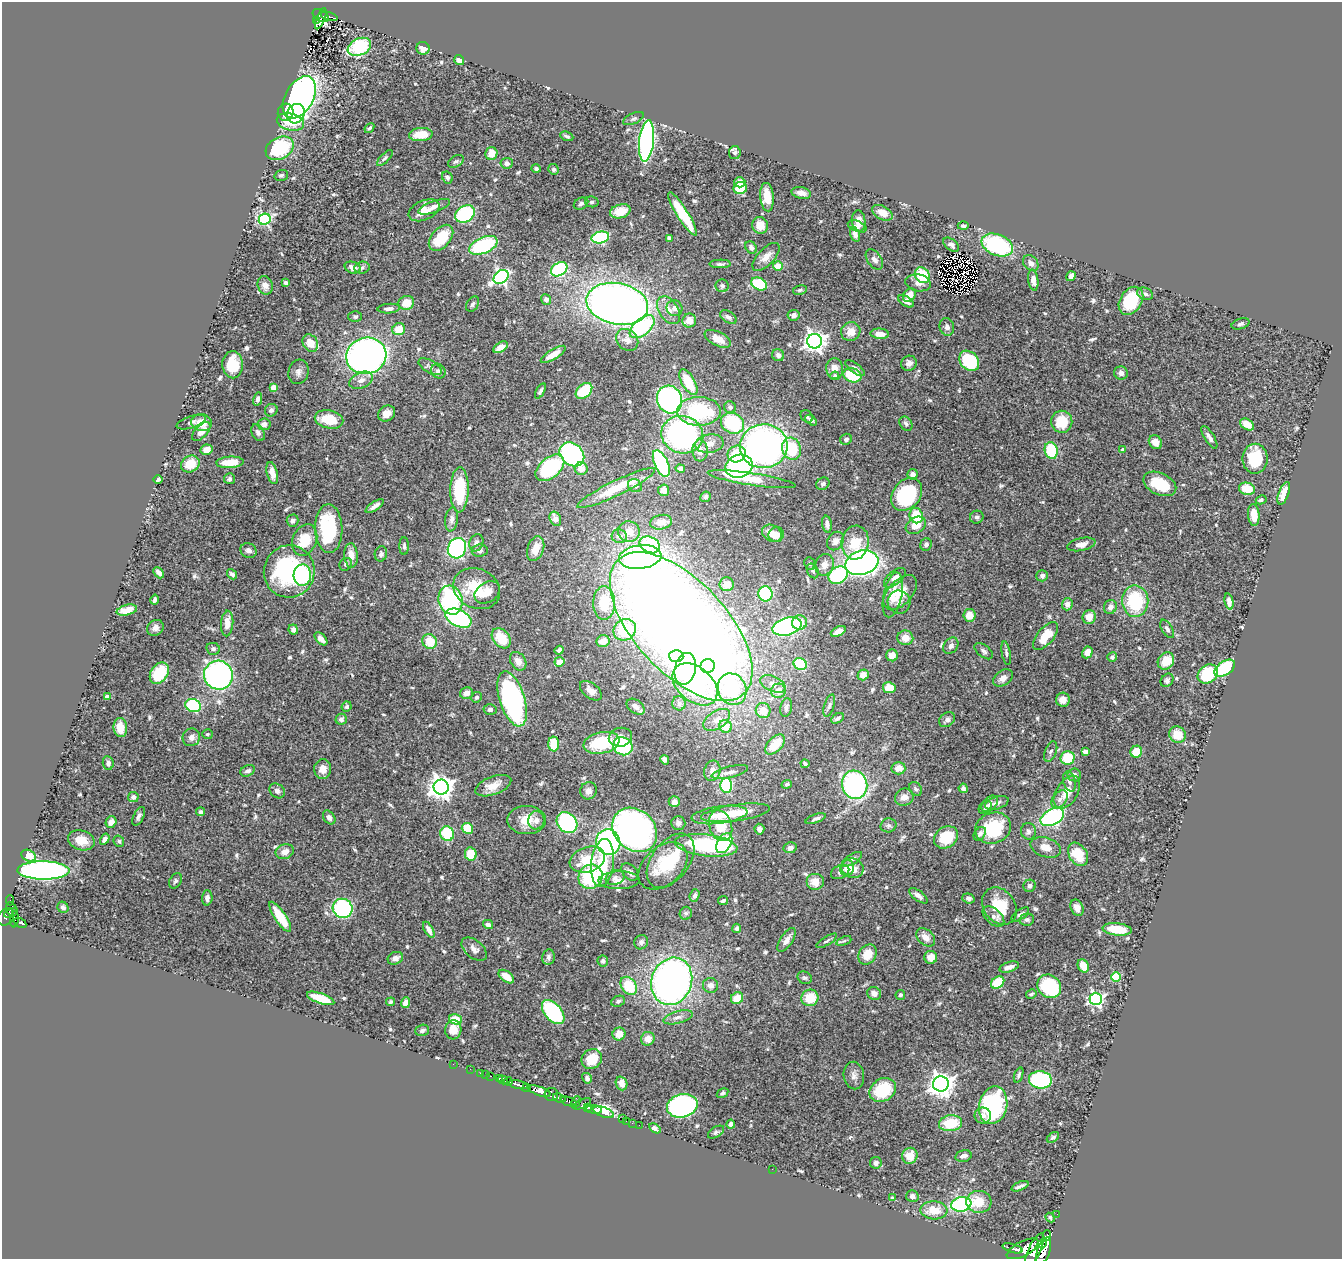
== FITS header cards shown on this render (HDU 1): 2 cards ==
NAXIS1  =                 1340
NAXIS2  =                 1257

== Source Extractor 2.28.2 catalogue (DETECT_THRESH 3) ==
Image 1340 x 1257 px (HDU 1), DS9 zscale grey, 1 PNG px = 1 image px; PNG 1344 x 1261 px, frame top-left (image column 1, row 1257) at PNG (2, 2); each listed source drawn as its Kron ellipse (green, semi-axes under 4 px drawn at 4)
Background 0.604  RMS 0.026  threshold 0.0775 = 3 sigma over >= 5 px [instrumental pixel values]
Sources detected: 626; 2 with non-positive FLUX_AUTO (blend fragments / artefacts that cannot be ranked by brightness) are neither listed nor drawn; of the other 624, the 500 brightest by FLUX_AUTO listed and drawn (124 fainter detections omitted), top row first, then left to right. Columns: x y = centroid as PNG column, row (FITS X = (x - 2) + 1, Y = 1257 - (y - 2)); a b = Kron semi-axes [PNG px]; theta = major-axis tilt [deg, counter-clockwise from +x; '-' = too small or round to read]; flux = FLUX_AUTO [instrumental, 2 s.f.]
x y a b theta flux
321 15 9 5 -32 50
329 16 8 3 -16 61
321 19 11 4 68 15
317 20 3 3 - 20
359 47 12 8 25 110
423 48 6 6 - 13
459 60 5 5 - 12
299 97 23 14 61 650
286 112 9 8 - 23
296 114 10 8 63 130
633 119 11 5 25 4.5
290 122 14 8 -14 38
369 128 5 3 - 3.3
421 134 12 6 5 28
567 136 7 4 -22 3.7
646 141 21 7 84 540
280 148 15 10 28 120
491 153 6 6 - 23
735 153 6 6 - 4.8
385 158 10 4 46 3.9
456 161 8 5 30 4.2
507 163 6 5 - 7.5
536 169 4 4 - 3.6
554 169 5 5 - 3.9
281 175 7 5 17 3.8
447 177 6 5 - 5.6
740 182 5 5 - 15
740 188 7 6 - 40
801 193 10 5 -12 11
767 197 14 7 -86 29
592 202 7 5 -12 3.2
581 204 7 5 28 4.7
434 207 16 5 20 11
424 210 16 9 24 25
620 211 10 6 15 20
882 213 11 6 -28 16
465 214 10 8 32 150
682 214 25 5 -58 79
265 219 6 5 - 260
859 221 11 7 -87 12
760 225 8 8 - 19
857 226 10 5 -22 4.8
963 226 5 4 - 4.2
855 234 7 4 -72 9.2
600 237 9 6 13 170
441 238 15 9 49 57
669 238 4 4 - 4.4
483 245 15 8 23 160
951 245 9 5 -38 7
997 245 16 10 -22 170
751 247 7 5 -49 5.2
766 257 17 8 46 16
874 259 11 7 -55 9.9
1031 263 9 6 -48 6.4
720 264 10 4 1 4.6
778 266 5 4 - 27
353 268 8 5 -19 12
362 268 7 6 - 5.1
559 269 9 6 32 160
922 275 8 7 - 78
1071 276 5 4 - 14
501 277 8 6 39 410
1033 280 10 5 -82 11
285 283 4 3 - 4.1
918 283 13 8 -10 11
759 284 8 6 -26 93
265 285 9 7 -69 9.9
722 286 6 6 - 4
800 290 7 4 10 3.2
1145 294 8 6 -22 4.9
909 295 7 5 52 19
546 299 5 5 - 5.3
906 301 8 5 -32 9.1
1131 301 15 10 56 79
406 303 8 7 - 23
473 304 8 6 58 4.8
617 304 31 20 -11 1400
674 308 8 7 - 7.9
389 309 11 5 5 8.1
668 310 15 9 -59 17
794 315 6 5 - 6.9
355 317 6 5 - 3.8
728 317 9 5 -32 5.7
689 321 7 7 - 16
1241 324 9 5 18 4.9
642 327 15 8 40 150
947 327 9 7 -73 6.7
399 329 6 6 - 25
851 332 10 9 - 19
880 334 9 5 -4 17
718 339 14 7 -26 17
627 340 12 10 -43 13
815 341 7 7 - 1000
310 343 9 7 -56 27
500 347 8 5 30 11
553 354 14 5 31 19
778 355 6 6 - 5.1
366 356 20 18 17 810
969 361 11 8 -48 100
909 363 8 7 - 7.6
233 365 13 10 -87 45
430 367 13 6 -30 7.2
855 368 12 5 -37 6.5
835 369 10 8 -85 15
438 371 8 6 -44 5.5
298 372 12 10 75 9.2
1121 373 7 6 - 7.4
852 375 9 6 -20 70
835 376 4 4 - 5.7
361 380 12 8 23 13
688 382 14 6 -61 58
274 387 4 4 - 30
540 391 8 4 61 4.5
584 391 9 6 42 62
258 399 6 4 77 5.7
670 399 14 12 -67 350
730 407 6 6 - 5.2
271 410 7 6 - 5.1
699 411 22 14 0 140
387 414 9 7 33 15
807 416 7 5 -42 4
329 419 14 9 -12 46
811 420 7 4 -37 3.8
191 422 15 6 19 6.2
1062 422 11 10 - 44
202 423 10 8 -10 25
732 423 12 10 -27 140
264 424 6 6 - 7.4
906 424 8 6 -54 4.6
1247 424 7 5 -33 20
201 432 11 6 47 16
258 433 9 6 -62 6.3
682 435 21 18 -16 370
1209 437 13 5 -58 7.4
846 439 6 5 - 4.6
1155 442 7 6 - 14
709 444 14 9 8 15
764 446 23 22 - 670
792 449 11 9 -70 71
207 450 6 5 - 14
700 450 11 7 -87 16
1051 450 8 6 -75 85
1123 450 4 4 - 7.5
572 454 13 10 -43 290
737 454 9 8 - 46
1255 459 15 12 89 60
230 462 14 5 4 31
661 463 14 6 -66 180
190 464 9 8 - 29
739 466 14 11 20 270
550 468 17 10 40 160
680 468 4 4 - 5.8
581 469 6 6 - 14
272 473 11 5 -77 15
913 474 5 5 - 7.2
229 479 5 5 - 3.9
752 479 44 6 -9 42
158 480 4 3 - 4.3
823 484 7 6 - 4.8
1160 484 17 10 -25 58
635 486 7 6 - 5.6
616 488 43 7 26 65
1247 489 8 6 -13 34
459 490 23 9 89 97
664 490 5 5 - 8.3
1284 493 12 5 69 18
907 494 18 13 51 160
706 497 5 5 - 3.8
1261 500 5 4 - 3.4
375 506 10 4 34 9
1254 515 11 5 -86 24
916 516 8 6 -69 51
977 517 7 6 - 4.4
452 519 12 6 82 8.2
555 519 7 5 -65 13
293 521 6 6 - 5.4
661 522 11 7 11 14
827 524 8 4 -82 7.2
916 525 11 8 31 22
329 529 24 13 -89 120
629 532 11 10 - 17
772 533 10 8 -32 18
776 535 8 7 - 14
619 536 7 7 - 8.7
305 540 16 12 68 43
835 541 10 7 56 9.8
855 542 17 13 82 44
476 543 9 6 68 7.2
926 544 6 5 - 6.1
1081 544 14 6 12 13
650 545 11 8 -25 110
404 546 9 4 -90 4.1
457 548 10 9 - 290
536 549 13 8 71 25
248 551 8 7 - 8.2
480 551 8 6 7 5.4
381 554 7 6 - 4.6
351 555 12 6 -86 17
640 557 21 11 7 500
862 563 17 12 17 700
346 564 7 6 - 3.8
810 564 6 5 - 3.3
825 565 11 9 70 13
289 571 26 25 - 200
813 571 8 5 -62 4
159 573 6 4 -47 6.9
232 574 6 4 -48 5.1
302 575 11 8 88 140
838 575 10 8 33 160
1042 576 6 5 - 5.3
895 578 13 6 40 10
727 584 7 7 - 16
477 589 24 19 -26 68
487 592 14 10 33 20
900 593 21 12 47 33
765 594 7 7 - 110
893 595 23 9 78 29
155 600 5 3 - 4.1
450 600 15 12 -73 190
1135 601 16 13 -88 100
899 602 12 11 - 10
1229 602 8 4 -78 7.8
604 603 17 11 88 58
1067 604 6 5 - 9.1
1110 607 7 6 - 9.6
127 610 10 5 13 20
969 615 6 6 - 20
1089 617 7 6 - 16
458 618 14 8 -25 260
227 623 13 6 86 18
799 623 7 7 - 27
787 626 15 8 15 380
681 627 92 46 -47 4500
155 628 9 7 39 7.6
293 629 5 4 - 7.4
1167 629 10 5 -60 5.2
625 630 12 10 32 110
838 631 8 4 26 9
1046 636 17 8 49 39
501 638 11 8 -49 47
905 638 8 7 - 18
321 639 8 4 -48 8.4
430 641 7 7 - 36
603 641 6 6 - 14
951 646 9 6 53 7.1
213 649 7 6 - 4.3
559 650 4 4 - 4
984 651 11 6 -39 5.2
1087 652 6 5 - 14
1006 653 12 4 -81 4.7
892 655 6 6 - 16
676 656 7 6 - 130
1112 657 5 4 - 4.8
518 661 10 7 -57 13
1166 661 9 7 52 31
559 662 5 5 - 17
800 664 7 5 -29 90
708 666 7 7 - 59
1225 668 11 6 33 130
685 669 16 10 78 190
159 673 11 8 54 64
1208 674 11 8 37 87
218 675 15 14 - 470
863 675 5 5 - 14
1003 678 11 7 37 11
1167 680 7 6 - 3.8
695 684 25 17 -40 190
773 684 13 7 -23 11
889 688 6 5 - 27
732 689 16 14 -65 180
591 691 13 7 -38 12
778 691 7 7 - 16
466 693 6 5 - 11
107 697 4 4 - 19
476 697 5 5 - 3.9
512 699 29 12 -72 400
1063 700 7 6 - 15
679 703 7 7 - 8.3
193 706 8 6 -21 100
829 706 11 5 73 5
347 707 5 5 - 3.1
636 707 10 6 -37 9.7
786 707 9 5 79 5.3
490 709 6 5 - 5.2
763 711 7 7 - 28
837 718 7 4 31 5
341 719 5 5 - 6.2
717 720 15 8 34 15
947 720 9 7 36 6.5
725 726 6 6 - 29
120 727 9 7 -84 24
207 734 5 5 - 3.5
1178 735 8 8 - 29
191 737 9 8 - 9.8
620 737 12 9 14 14
601 743 18 10 12 83
554 744 7 5 -88 41
775 744 12 7 46 35
623 746 10 8 -27 110
1051 752 10 5 68 5
1085 752 4 4 - 17
1136 752 6 6 - 35
1068 758 7 6 - 60
665 760 5 4 - 5
108 763 7 5 -82 6.6
805 764 4 3 - 3.6
898 768 7 6 - 17
323 769 10 8 89 15
248 771 7 5 25 6
712 771 10 8 76 12
730 772 18 5 14 10
1074 775 6 6 - 6.9
1069 781 10 6 -74 6.8
787 784 5 4 - 3.2
726 785 7 6 - 150
855 785 14 12 -75 310
493 786 19 9 21 21
441 787 7 7 - 1500
963 788 5 4 - 3.6
916 789 7 5 -50 4.2
277 791 8 6 -39 5.9
588 791 8 8 - 10
1067 792 18 10 58 28
133 797 5 5 - 7.8
904 797 9 8 - 12
1060 799 10 6 52 8.3
674 802 5 5 - 6.8
997 803 12 6 19 8.7
990 804 10 6 44 7.1
985 807 7 5 49 4.5
201 812 4 4 - 4.5
736 813 35 8 8 42
720 815 28 8 7 30
139 816 10 5 64 5.8
329 817 7 5 -54 5.5
1052 817 12 8 27 300
816 819 10 4 20 6.4
527 820 19 14 -1 32
536 820 9 8 - 11
111 822 6 5 - 14
567 823 11 9 -47 230
678 823 7 6 - 7.3
888 825 8 7 - 5.3
721 826 16 11 -72 44
467 828 6 5 - 38
993 828 18 15 21 92
759 829 5 5 - 7.1
635 830 24 20 -44 930
1028 831 8 7 - 6
447 834 7 6 - 76
980 834 7 5 55 5.1
946 837 13 10 35 62
105 839 6 4 57 8.9
81 840 13 10 -15 26
119 841 6 5 - 3.3
608 842 13 12 - 400
724 843 11 7 59 140
706 845 31 11 -7 180
1046 847 15 9 -19 19
790 848 6 5 - 6.8
285 852 9 7 21 12
471 854 7 6 - 36
1078 854 13 9 -57 43
29 856 8 5 -25 23
852 859 11 5 32 5
587 860 18 12 18 50
671 861 31 18 53 84
602 863 24 11 83 67
663 866 28 19 42 61
847 868 8 6 71 12
852 868 11 9 -17 19
43 870 26 9 -1 740
630 872 10 7 -46 8.2
840 872 10 6 25 7.1
590 877 12 11 - 130
615 878 10 7 21 7.3
619 880 20 9 1 17
175 881 8 6 60 4
815 882 9 8 - 21
1029 886 6 6 - 5.7
694 895 6 4 70 4.9
918 896 11 5 -37 7.9
207 898 7 5 87 7.4
968 898 6 5 - 5.3
10 900 5 3 - 13
723 901 5 4 - 3.7
999 906 20 15 -54 53
63 907 6 5 - 4.4
343 908 10 9 - 210
1077 908 8 6 -66 10
11 909 7 5 -64 200
11 913 7 3 22 170
686 913 6 6 - 3.9
1020 914 10 4 34 6.1
6 917 9 7 53 350
280 917 17 5 -56 51
993 917 13 7 -42 8.3
14 919 8 3 84 210
1027 920 7 6 - 4.5
20 923 6 4 -32 110
488 924 5 4 - 6.6
737 928 5 4 - 4.1
1117 929 14 6 -6 51
429 930 9 4 -61 11
926 937 11 7 -42 13
787 940 14 6 56 11
827 941 12 4 32 3.9
844 941 8 4 21 3.1
641 942 7 6 - 5.4
474 949 15 8 -39 11
867 954 10 8 57 32
548 957 8 6 79 4.9
931 957 6 6 - 17
395 958 8 6 26 9.3
603 961 5 5 - 5
1083 966 7 5 -64 25
1009 967 10 5 18 11
506 977 9 5 -37 24
1116 977 5 4 - 83
805 978 7 6 - 3.7
672 981 24 20 71 910
998 983 7 5 37 52
710 985 8 7 - 9.4
629 986 10 7 -52 63
1049 986 12 11 - 160
874 993 7 6 - 9.5
1031 994 5 4 - 3.5
900 995 5 4 - 4.1
321 998 14 5 -20 58
737 998 6 5 - 29
810 998 8 8 - 39
1096 999 6 6 - 410
618 1001 7 5 25 4.3
390 1002 4 4 - 3.3
406 1003 5 4 - 12
553 1012 14 8 -48 160
678 1017 15 6 15 10
455 1019 7 5 -17 43
422 1030 7 5 19 4.2
453 1030 9 8 - 21
619 1034 6 6 - 15
648 1039 7 6 - 11
592 1059 11 9 40 38
453 1064 2 2 - 5.4
470 1069 2 2 - 4.2
480 1073 3 2 - 10
486 1075 3 2 - 14
1019 1075 8 3 69 3.7
491 1076 3 2 - 16
854 1076 14 10 -80 10
499 1078 3 2 - 69
587 1078 6 5 - 4.3
503 1080 5 2 - 35
1040 1080 11 8 -7 190
508 1081 4 3 - 160
622 1083 7 5 -70 12
941 1084 8 7 - 1600
518 1085 10 4 -12 680
526 1087 4 3 - 250
883 1090 14 11 32 84
539 1091 12 4 -20 2100
722 1093 6 4 31 3.7
551 1094 7 6 - 470
559 1098 7 3 -23 250
569 1101 8 3 -21 180
576 1102 6 4 63 150
582 1104 10 4 24 170
993 1105 19 14 78 200
682 1106 15 11 14 430
588 1108 4 3 - 280
594 1109 8 3 -7 490
604 1112 11 5 -19 1700
983 1115 8 8 - 9.3
623 1118 4 2 - 25
626 1121 3 2 - 6.7
632 1123 2 2 - 13
950 1123 12 8 8 60
731 1124 4 4 - 4.7
639 1125 2 2 - 10
655 1128 6 4 -33 3.2
716 1132 9 5 31 3.8
1053 1137 7 4 31 3.6
910 1156 8 7 - 22
963 1156 8 5 14 9.1
876 1163 6 5 - 5.7
772 1169 2 2 - 4.1
1020 1186 9 3 23 4.6
912 1196 6 6 - 7
892 1198 4 3 - 4.8
979 1202 12 11 - 30
961 1204 10 7 12 210
934 1210 13 9 -3 31
1057 1214 2 2 - 3.8
1050 1218 5 4 - 4.6
1047 1235 5 3 - 6200
1042 1244 4 4 - 520
1013 1248 10 3 -17 520
1023 1249 17 7 28 1600
1035 1250 18 6 64 1700
1043 1251 14 6 69 1500
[124 fainter detections neither listed nor drawn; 2 non-positive-flux detections neither listed nor drawn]